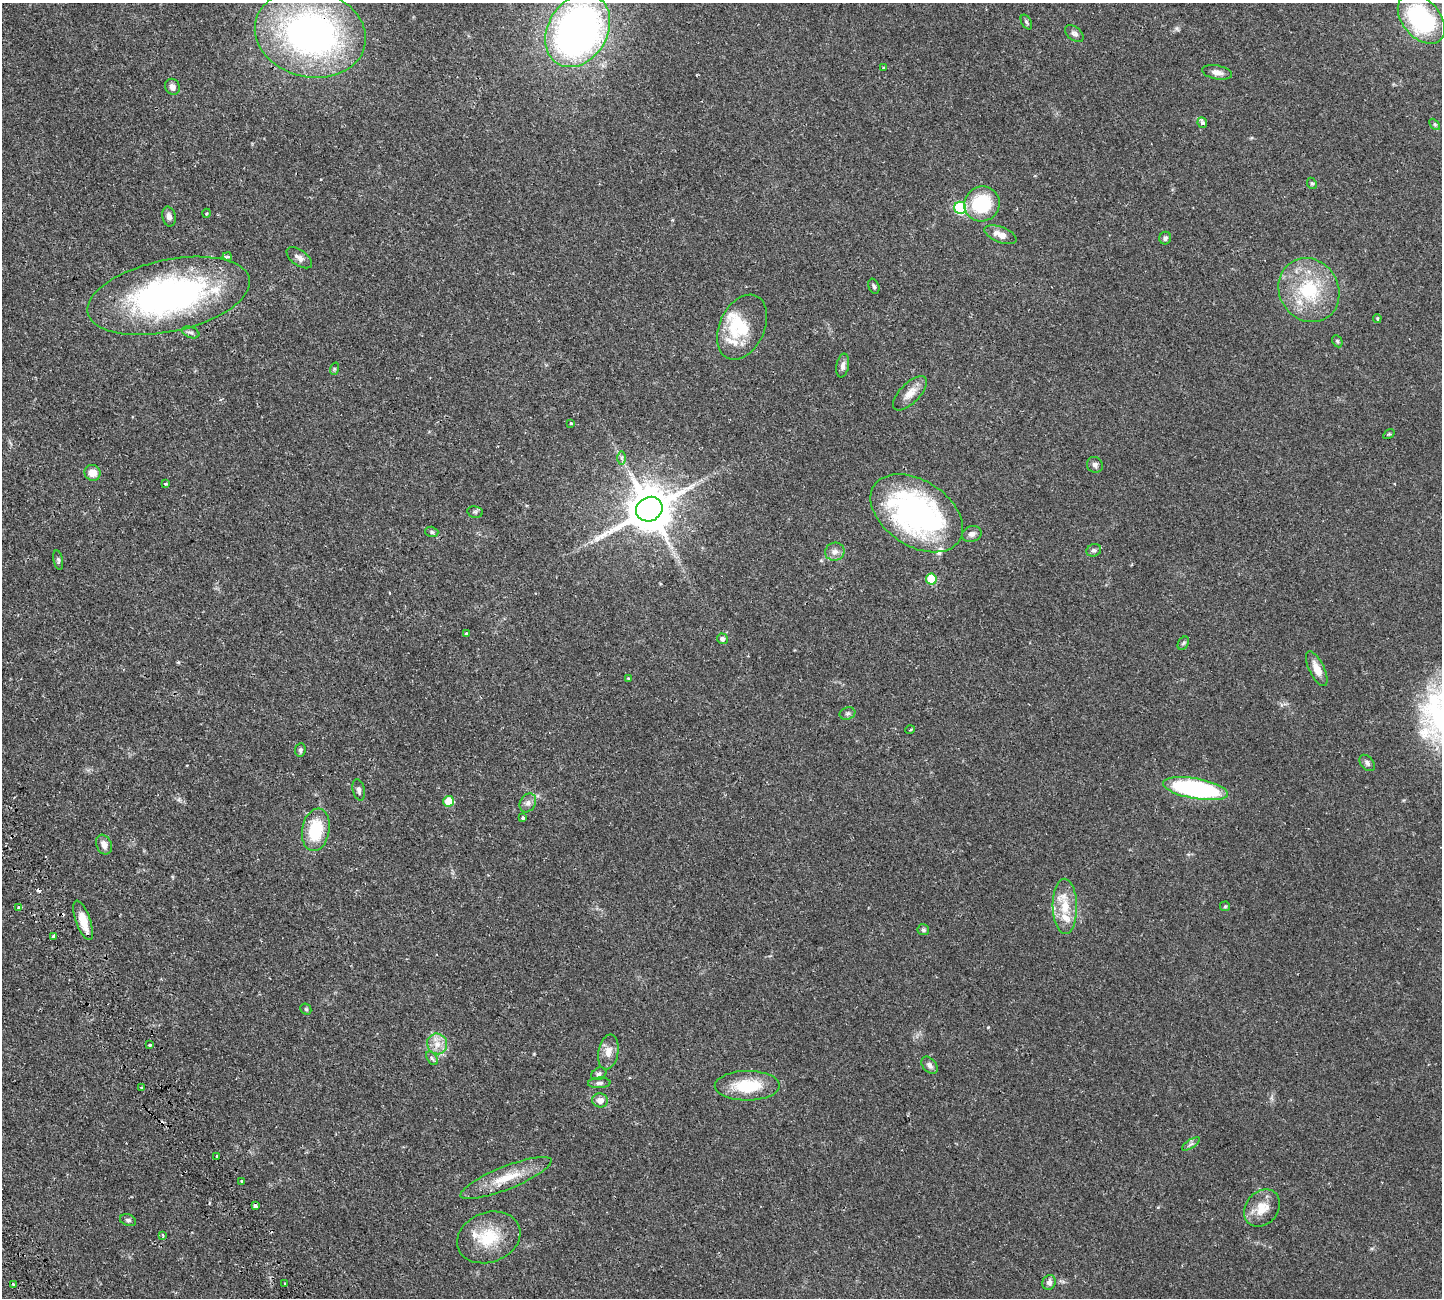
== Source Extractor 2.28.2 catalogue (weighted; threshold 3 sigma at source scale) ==
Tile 7 of 4 x 4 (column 3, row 2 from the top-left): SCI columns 3107-4546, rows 2936-4231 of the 6318 x 6308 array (HDU 1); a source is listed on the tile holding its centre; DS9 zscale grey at full resolution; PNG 1444 x 1300 px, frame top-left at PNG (2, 3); each listed source drawn as its Kron ellipse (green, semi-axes under 4 px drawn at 4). Shown black and unused: <1% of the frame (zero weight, under 2 of 3 exposures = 12% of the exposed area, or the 3 px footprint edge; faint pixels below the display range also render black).
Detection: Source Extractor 2.28.2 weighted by HDU 2 'WHT'; one run over the whole footprint, this tile lists its part. Background 0.0538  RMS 0.0053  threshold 0.0238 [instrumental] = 3 sigma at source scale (4.5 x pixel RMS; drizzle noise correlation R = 1.50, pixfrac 1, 0.05/0.05 arcsec/px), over >= 5 px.
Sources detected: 99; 1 inside a brighter object's white glare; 3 cosmic-ray / hot-pixel residue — neither listed nor drawn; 6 inside a brighter listed object's ellipse — not listed separately; the other 89 listed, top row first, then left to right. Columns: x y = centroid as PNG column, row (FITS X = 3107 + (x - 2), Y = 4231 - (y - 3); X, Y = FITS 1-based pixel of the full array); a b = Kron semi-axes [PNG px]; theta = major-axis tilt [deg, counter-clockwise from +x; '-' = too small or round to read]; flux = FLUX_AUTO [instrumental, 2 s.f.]
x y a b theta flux
1421 19 29 18 -49 58
1026 22 8 5 -60 0.88
578 31 39 29 58 250
310 33 56 43 -13 190
1074 34 11 6 -40 1.7
883 68 3 3 - 0.9
1217 72 15 7 -11 2.9
172 87 8 7 - 2.1
1202 123 5 4 - 1.7
1435 124 6 4 -45 0.72
1312 183 6 4 -66 0.7
982 204 18 17 - 27
960 208 6 6 - 40
207 213 4 3 - 0.47
169 217 10 6 -78 2.1
1001 235 17 7 -21 4.7
1165 238 6 6 - 1.3
227 257 4 3 - 1.1
299 258 15 7 -36 2.5
874 286 8 5 -68 0.97
1309 290 33 29 -58 32
169 296 83 36 12 150
1377 318 4 3 - 0.69
742 327 34 22 65 18
191 332 9 5 -22 1.2
1337 341 6 5 - 0.81
843 365 12 6 79 2.1
334 369 6 4 72 0.67
910 393 22 10 45 5.2
571 423 3 3 - 0.79
1389 434 6 4 31 0.57
622 458 7 4 -90 1.1
1095 465 8 7 - 1.6
92 473 8 8 - 4.9
165 483 4 3 - 0.59
649 509 13 12 - 2300
475 512 8 5 -11 1
917 513 51 32 -33 130
432 532 6 5 - 0.87
972 534 10 7 20 2.2
1094 550 7 6 - 1.2
835 552 10 9 - 2.7
58 560 10 4 -79 0.96
931 579 5 5 - 19
466 634 4 3 - 1.2
722 639 5 5 - 1.9
1183 643 7 5 59 0.92
1317 669 19 7 -64 5.2
629 678 4 3 - 0.58
847 714 8 6 19 1.1
910 730 5 3 - 0.5
300 750 7 5 82 1
1367 763 9 6 -49 1.6
1196 789 33 10 -10 79
359 790 11 6 -77 1.5
448 801 5 5 - 12
528 803 10 7 60 2.1
523 818 3 3 - 1.7
316 830 21 13 79 22
104 845 10 7 -67 3.2
1065 906 27 12 -89 11
1225 906 5 4 - 0.57
19 907 4 3 - 0.92
83 920 21 7 -71 8.1
923 930 6 5 - 1.1
54 936 3 3 - 2.2
306 1009 6 5 - 0.72
437 1044 10 10 - 4.7
150 1045 4 3 - 2.3
608 1052 17 10 79 4.8
432 1058 8 5 -54 1
930 1065 10 6 -49 1.8
599 1074 8 5 28 1.2
599 1083 11 5 3 1.6
747 1086 32 15 0 20
141 1087 3 3 - 1.8
600 1100 8 7 - 3.2
1191 1144 10 4 33 1.2
217 1156 3 3 - 1
506 1178 49 11 22 14
242 1181 3 3 - 0.67
255 1206 4 3 - 2.9
1262 1208 20 16 50 8.5
128 1220 8 5 -18 1.2
162 1235 4 3 - 0.81
489 1237 32 24 21 20
1049 1282 8 6 67 2
13 1284 3 3 - 1
285 1284 3 3 - 0.93
Overlapping masked pixels (flux is a lower limit): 2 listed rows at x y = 310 33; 506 1178